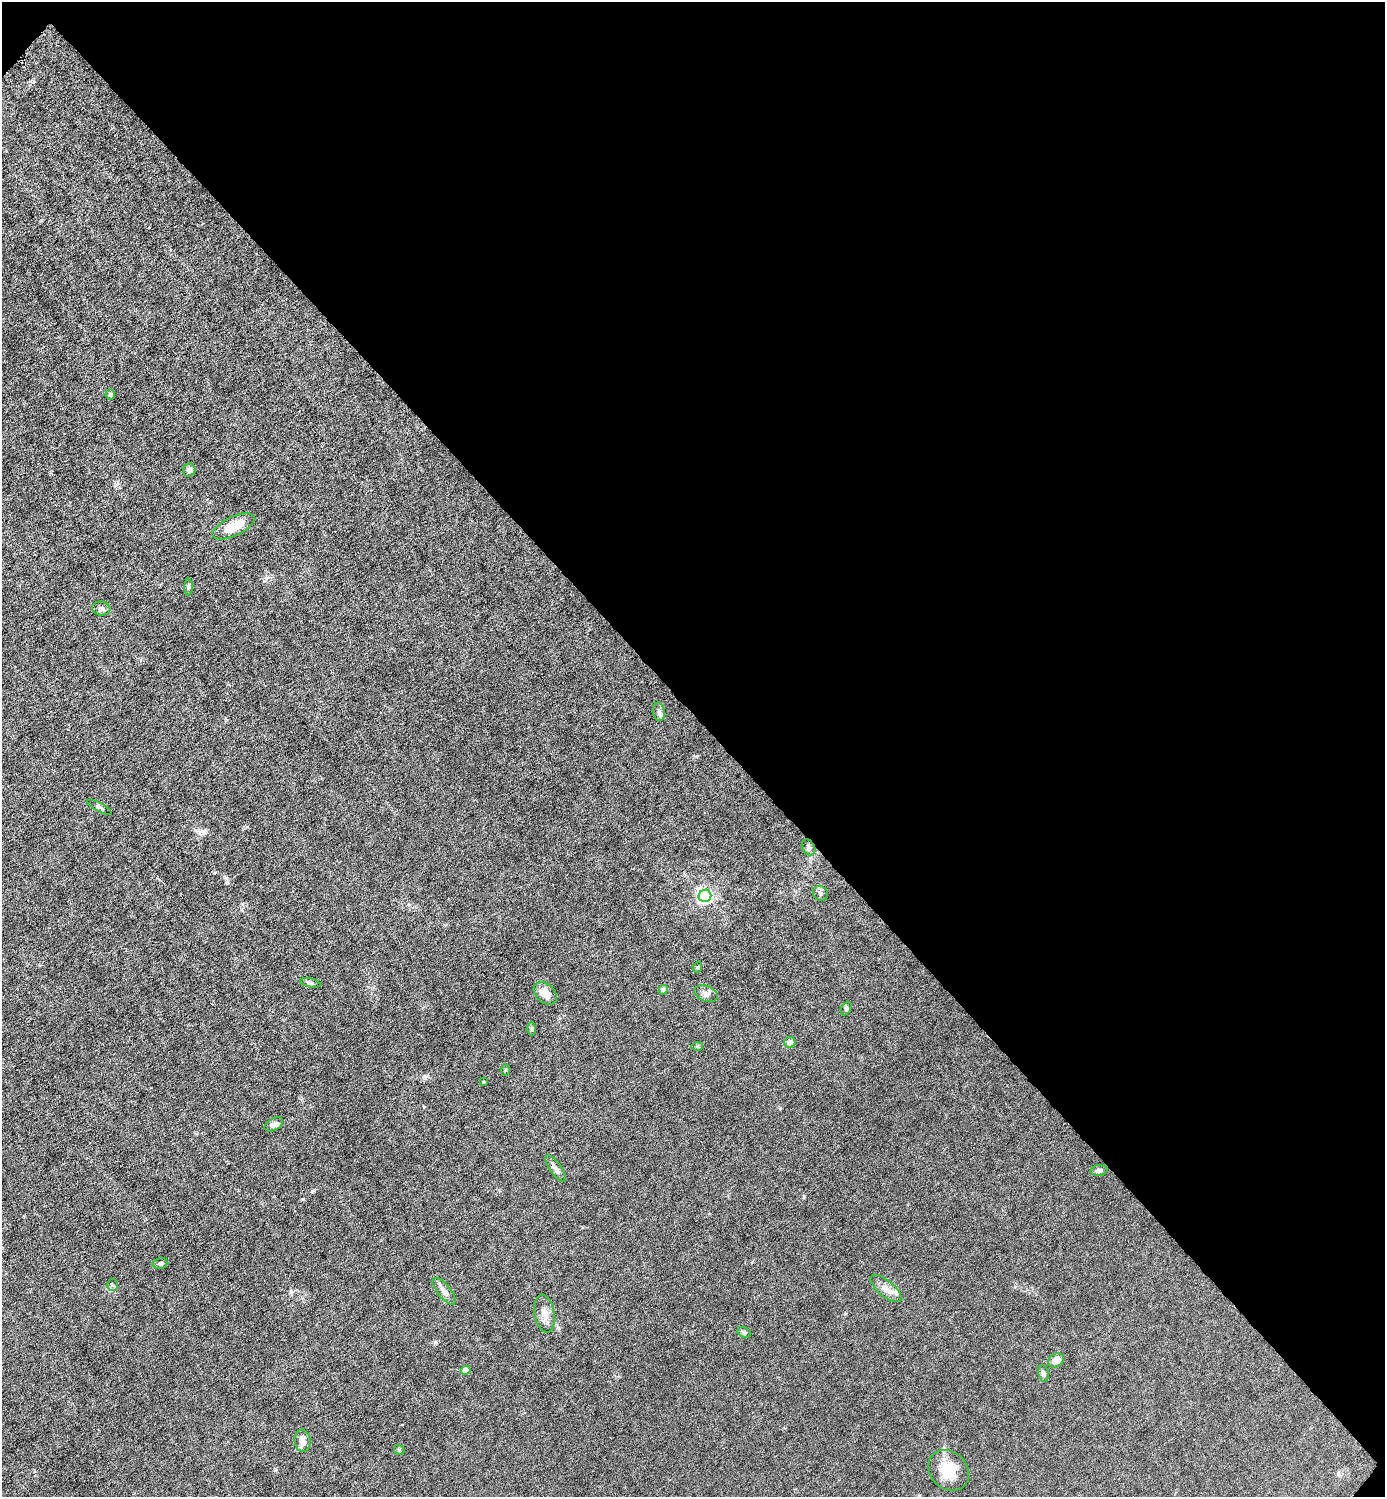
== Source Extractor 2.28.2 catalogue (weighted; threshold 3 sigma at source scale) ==
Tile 8 of 4 x 4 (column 4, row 2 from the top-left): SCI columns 4302-5684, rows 2991-4485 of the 5980 x 5980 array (HDU 1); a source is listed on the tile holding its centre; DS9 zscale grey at full resolution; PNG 1387 x 1499 px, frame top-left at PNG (2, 2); each listed source drawn as its Kron ellipse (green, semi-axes under 4 px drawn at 4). Shown black and unused: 48% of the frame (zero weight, under 6 of 12 exposures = <1% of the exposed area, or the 3 px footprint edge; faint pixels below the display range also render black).
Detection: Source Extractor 2.28.2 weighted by HDU 2 'WHT'; one run over the whole footprint, this tile lists its part. Background 0.0143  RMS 0.003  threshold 0.0125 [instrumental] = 3 sigma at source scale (4.09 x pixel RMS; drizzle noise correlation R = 1.36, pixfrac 0.8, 0.05/0.05 arcsec/px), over >= 5 px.
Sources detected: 37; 1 inside a brighter listed object's ellipse — not listed separately; the other 36 listed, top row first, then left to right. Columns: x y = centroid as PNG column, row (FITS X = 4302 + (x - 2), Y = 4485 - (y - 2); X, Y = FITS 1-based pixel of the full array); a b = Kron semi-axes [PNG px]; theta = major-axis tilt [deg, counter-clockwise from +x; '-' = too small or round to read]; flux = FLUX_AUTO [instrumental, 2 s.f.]
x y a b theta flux
110 394 5 4 - 0.47
189 470 7 6 - 1
233 526 23 9 25 5.8
189 587 8 4 90 0.51
101 609 9 7 -9 0.81
659 712 9 6 -81 0.82
99 807 13 3 -29 0.5
808 847 8 6 -59 0.71
820 893 8 7 - 0.74
705 896 6 6 - 69
698 967 5 3 - 0.26
310 983 10 4 -13 0.64
663 990 5 4 - 1.1
545 993 13 9 -44 2.9
706 994 12 7 -20 1.2
846 1008 7 5 64 0.51
532 1029 6 4 90 0.4
790 1043 5 5 - 1.4
697 1046 5 3 - 0.28
505 1070 5 3 - 0.28
484 1082 3 3 - 0.26
274 1124 10 6 29 1.3
556 1169 16 6 -55 1.3
1099 1170 9 5 9 0.82
160 1263 7 5 15 0.58
112 1285 6 5 - 0.5
886 1288 19 8 -40 2.5
444 1291 16 6 -51 1.6
545 1314 19 9 -80 2.5
744 1332 7 5 -27 0.53
1056 1360 8 6 31 2.4
466 1370 5 4 - 3.8
1043 1374 8 5 -80 0.78
302 1441 11 8 -83 1.5
399 1450 6 4 -45 0.38
949 1470 22 18 -45 6.6
Unlisted compact peaks at least as high as the median listed source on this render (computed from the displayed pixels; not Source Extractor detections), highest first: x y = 227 883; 435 1342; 804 1197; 312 1191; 275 1470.